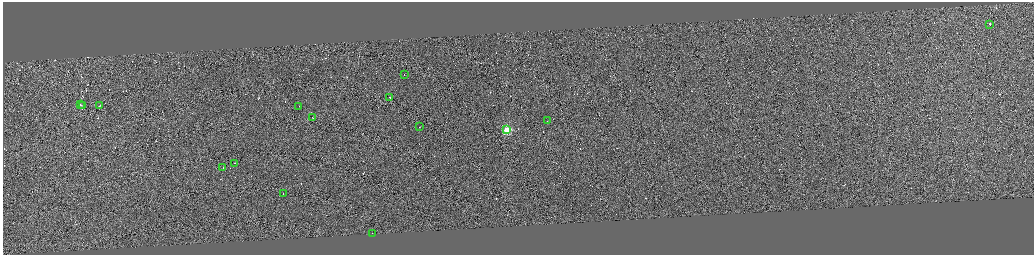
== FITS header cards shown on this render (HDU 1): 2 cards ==
NAXIS1  =                 4125
NAXIS2  =                 1010

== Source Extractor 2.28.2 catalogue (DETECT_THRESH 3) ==
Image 4125 x 1010 px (HDU 1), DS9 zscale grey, zoomed out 1/4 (1 PNG px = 4 x 4 image px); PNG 1036 x 257 px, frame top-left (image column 3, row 1009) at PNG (3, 2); each listed source drawn as its Kron ellipse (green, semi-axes under 4 px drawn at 4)
Background -0.324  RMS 3.8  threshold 11.5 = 3 sigma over >= 5 px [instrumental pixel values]
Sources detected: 314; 299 cannot appear on this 1/4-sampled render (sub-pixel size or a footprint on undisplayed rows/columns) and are neither listed nor drawn; the other 15 listed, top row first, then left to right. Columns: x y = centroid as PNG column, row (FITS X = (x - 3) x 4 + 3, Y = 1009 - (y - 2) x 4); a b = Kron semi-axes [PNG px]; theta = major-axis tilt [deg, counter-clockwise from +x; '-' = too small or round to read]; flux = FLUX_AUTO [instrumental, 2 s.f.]
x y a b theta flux
990 24 3 1 - 29000
404 74 2 1 - 11000
390 97 2 1 - 25000
81 105 2 1 - 26000
82 105 2 1 - 26000
100 105 3 1 - 36000
299 106 2 1 - 13000
313 117 2 1 - 13000
547 121 2 1 - 11000
420 126 2 1 - 10000
507 130 2 2 - 130000
235 163 2 1 - 14000
223 168 2 1 - 20000
283 193 2 1 - 13000
372 233 2 1 - 30000
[299 sub-pixel or undisplayed-footprint detections neither listed nor drawn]